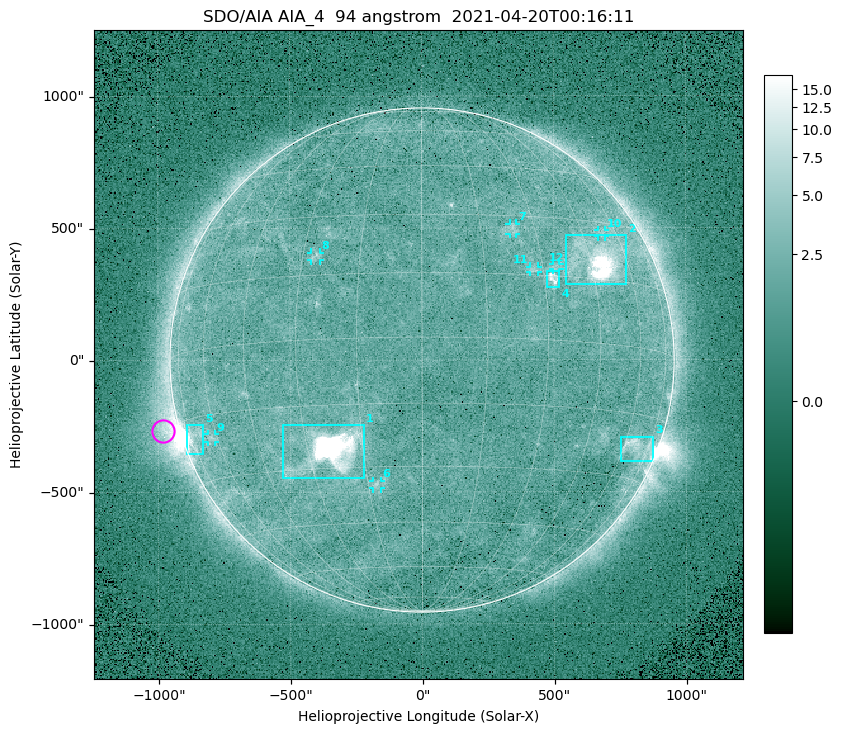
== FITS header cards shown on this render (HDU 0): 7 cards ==
TELESCOP= 'SDO/AIA '
INSTRUME= 'AIA_4   '
WAVELNTH=                   94
WAVEUNIT= 'angstrom'
DATE-OBS= '2021-04-20T00:16:11.12'
CTYPE1  = 'HPLN-TAN'
CTYPE2  = 'HPLT-TAN'

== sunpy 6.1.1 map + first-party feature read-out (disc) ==
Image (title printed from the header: SDO/AIA AIA_4  94 angstrom  2021-04-20T00:16:11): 512 x 512 px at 4.8 arcsec/px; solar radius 955 arcsec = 199 px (full disc in frame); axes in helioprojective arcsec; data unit not stated in the header (colour bar unlabelled)
Orientation: roll -0.138 deg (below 1 deg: not rotated)
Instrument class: DISC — disc imager (sunpy class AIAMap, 94 A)
Bright regions (active regions / flare kernels): reference = the median radial profile (limb darkening/brightening removed); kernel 5 px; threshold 5 sigma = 2.46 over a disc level ~1.73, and >= 1.15x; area >= 9 px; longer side >= 5 px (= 24 arcsec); searched inside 0.97 R_sun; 12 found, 12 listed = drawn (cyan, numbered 1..; 7 of them under ~33 arcsec drawn as corner ticks so the feature stays visible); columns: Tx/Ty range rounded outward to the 10 arcsec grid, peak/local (2 s.f.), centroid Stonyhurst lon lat
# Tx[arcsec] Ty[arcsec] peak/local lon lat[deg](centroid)
1 -530..-220 -450..-240 847 -23 -26
2 540..780 280..470 39 +48 +20
3 750..880 -390..-290 4.3 +67 -22
4 470..520 270..340 5.9 +32 +14
5 -900..-830 -360..-240 6.6 -72 -19
6 -190..-160 -490..-450 3.2 -13 -34
7 330..360 470..520 2.8 +24 +26
8 -420..-380 380..410 2.9 -27 +20
9 -810..-780 -310..-280 2.8 -63 -20
10 670..700 460..490 2.7 +53 +27
11 410..440 330..360 2.9 +27 +16
12 490..520 340..360 2.6 +34 +17
Off-limb structures (1.02-1.3 R_sun): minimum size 50 px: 6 found; the strongest spans PA ~85..115 deg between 1.02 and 1.21 R_sun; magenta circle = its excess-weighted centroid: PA ~105 deg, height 1.06 R_sun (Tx ~-980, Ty ~-270 arcsec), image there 5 x the reference